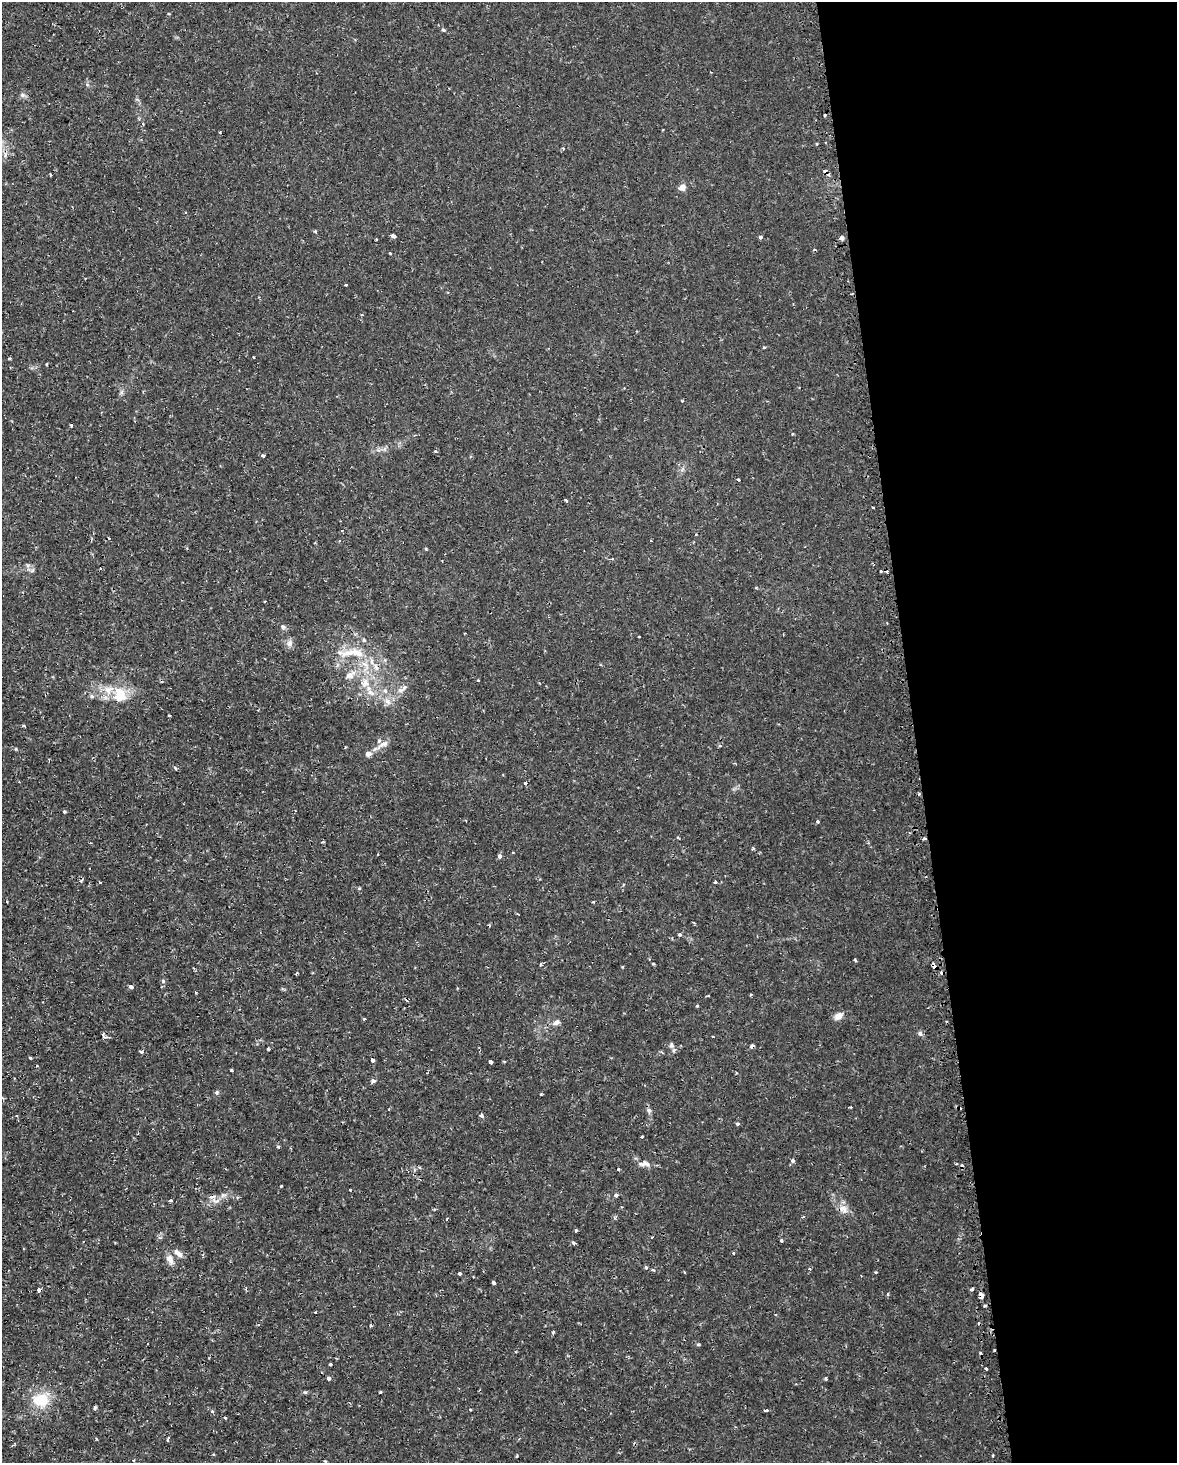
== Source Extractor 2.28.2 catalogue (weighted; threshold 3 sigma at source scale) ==
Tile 8 of 4 x 3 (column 4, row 2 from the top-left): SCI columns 3546-4720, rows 1542-3002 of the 4740 x 4499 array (HDU 1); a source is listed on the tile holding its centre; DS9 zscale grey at full resolution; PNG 1179 x 1465 px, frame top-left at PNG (2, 2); no overlay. Shown black and unused: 22% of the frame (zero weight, under 2 of 3 exposures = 3% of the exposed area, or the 3 px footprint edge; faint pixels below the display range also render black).
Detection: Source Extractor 2.28.2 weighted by HDU 2 'WHT'; one run over the whole footprint, this tile lists its part. Background 0.0102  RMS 0.0013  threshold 0.0058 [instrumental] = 3 sigma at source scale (4.5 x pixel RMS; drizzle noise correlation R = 1.50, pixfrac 1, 0.0396/0.0396 arcsec/px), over >= 5 px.
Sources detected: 149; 20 cosmic-ray / hot-pixel residue — not listed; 5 inside a brighter listed object's ellipse — not listed separately; the other 124 listed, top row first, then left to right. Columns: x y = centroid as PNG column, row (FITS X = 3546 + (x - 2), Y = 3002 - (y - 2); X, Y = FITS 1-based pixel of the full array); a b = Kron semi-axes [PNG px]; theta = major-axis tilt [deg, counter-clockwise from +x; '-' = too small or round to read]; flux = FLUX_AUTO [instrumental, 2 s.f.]
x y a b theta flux
169 14 4 3 - 0.11
443 30 6 4 -21 0.16
22 95 7 6 - 0.31
143 124 3 3 - 0.11
50 174 3 2 - 0.19
682 187 5 4 - 1.5
316 232 4 3 - 0.15
393 236 4 4 - 1
760 237 4 4 - 0.22
842 238 5 5 - 0.39
346 285 3 3 - 0.3
764 347 3 3 - 0.18
71 425 3 3 - 0.39
792 434 3 3 - 0.11
435 451 4 3 - 0.12
263 455 4 3 - 0.34
738 480 3 2 - 0.2
566 500 4 3 - 0.15
342 530 4 3 - 0.098
651 541 2 2 - 0.13
880 571 3 3 - 0.18
283 627 6 6 - 0.25
639 637 3 2 - 0.091
364 640 5 5 - 0.17
289 643 9 7 88 0.56
358 653 22 11 -24 2.5
375 666 8 6 -64 0.58
350 675 17 9 35 1.2
478 680 3 2 - 0.097
365 683 13 9 71 1.3
404 688 13 5 51 0.52
385 691 7 6 - 0.36
371 693 13 7 -31 0.89
120 695 21 18 -76 3.1
92 697 6 4 -20 0.2
388 701 10 7 -40 0.69
169 715 3 2 - 0.14
24 726 3 3 - 0.26
383 744 20 6 31 0.82
720 746 4 4 - 0.16
16 749 5 3 - 0.11
175 768 5 3 - 0.13
525 783 3 2 - 0.32
183 804 3 2 - 0.088
65 812 4 3 - 0.18
818 821 3 3 - 0.39
924 839 4 3 - 0.18
753 848 4 4 - 0.17
513 852 2 2 - 0.13
500 856 4 3 - 0.69
100 882 3 2 - 0.14
715 882 3 2 - 0.24
7 901 3 2 - 0.13
680 935 4 3 - 0.22
855 960 3 3 - 0.18
934 966 7 4 -45 0.63
194 968 3 3 - 0.17
296 974 5 3 - 0.13
131 987 4 3 - 0.95
697 1005 3 3 - 0.26
839 1016 10 7 34 0.85
364 1019 4 3 - 0.14
556 1022 9 6 26 0.48
920 1033 7 5 -73 0.29
671 1045 8 5 89 0.31
268 1049 3 3 - 0.19
141 1052 5 3 - 0.21
30 1058 3 2 - 0.22
373 1060 4 3 - 0.48
491 1062 4 3 - 0.85
232 1071 3 3 - 0.53
736 1073 3 3 - 0.12
373 1081 5 5 - 0.41
217 1092 6 5 - 0.2
851 1107 3 2 - 0.18
649 1111 7 6 - 0.38
16 1116 3 3 - 0.19
482 1116 5 4 - 0.31
737 1124 5 4 - 0.22
642 1136 3 2 - 0.18
278 1147 3 3 - 0.2
793 1161 5 5 - 0.24
646 1164 14 7 -27 0.73
420 1168 5 4 - 0.23
618 1169 3 3 - 0.19
281 1186 3 3 - 0.21
350 1189 3 3 - 0.54
616 1195 4 3 - 0.84
171 1201 3 3 - 0.3
842 1208 12 8 19 0.78
803 1217 4 3 - 0.12
447 1219 3 3 - 0.15
781 1241 3 3 - 0.44
574 1243 3 3 - 0.7
178 1253 13 6 -41 0.74
170 1260 14 8 -64 0.86
646 1267 3 3 - 0.3
810 1269 4 3 - 0.17
653 1270 3 2 - 0.55
459 1274 3 3 - 0.65
494 1283 4 3 - 0.79
972 1289 4 3 - 0.25
39 1290 5 4 - 0.31
888 1294 5 3 - 0.14
980 1295 5 3 - 1
985 1306 5 3 - 0.17
315 1312 3 2 - 0.25
553 1332 5 4 - 0.15
698 1344 5 3 - 0.14
994 1350 2 2 - 0.13
330 1364 3 3 - 0.2
986 1369 3 3 - 0.48
329 1378 4 3 - 0.54
826 1379 4 3 - 0.15
381 1392 3 2 - 0.15
41 1400 18 14 4 3.8
95 1408 4 3 - 0.26
470 1409 3 2 - 0.12
766 1410 4 3 - 0.33
225 1418 4 3 - 0.13
168 1439 6 3 71 0.22
213 1455 3 3 - 0.18
517 1456 5 3 - 0.12
325 1461 3 3 - 0.11
Overlapping masked pixels (flux is a lower limit): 4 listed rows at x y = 934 966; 39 1290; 980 1295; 994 1350
Unlisted compact peaks at least as high as the median listed source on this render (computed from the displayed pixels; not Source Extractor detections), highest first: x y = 305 1392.